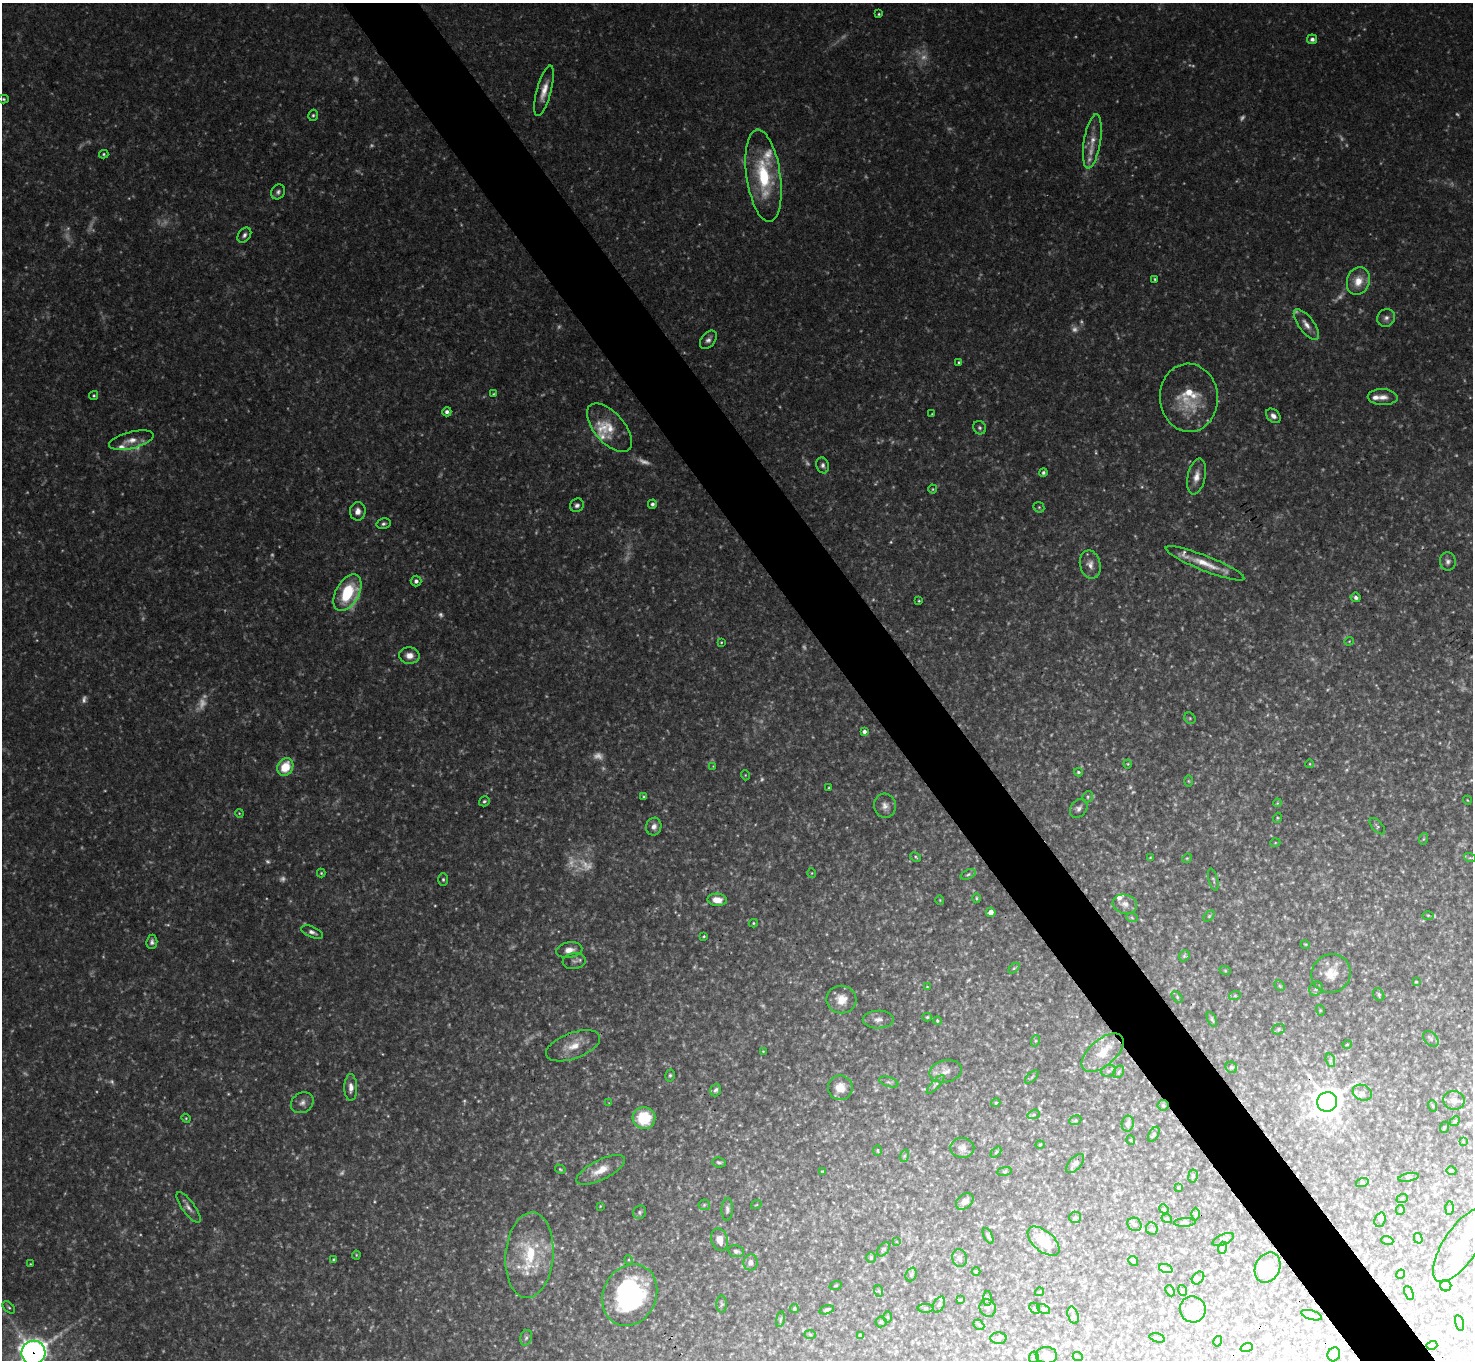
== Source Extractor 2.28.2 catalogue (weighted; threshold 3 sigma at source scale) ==
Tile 6 of 4 x 4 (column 2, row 2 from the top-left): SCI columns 1487-2957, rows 3034-4391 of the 5915 x 5917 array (HDU 1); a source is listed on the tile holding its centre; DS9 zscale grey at full resolution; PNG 1475 x 1362 px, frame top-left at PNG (2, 3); each listed source drawn as its Kron ellipse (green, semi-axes under 4 px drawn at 4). Shown black and unused: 5% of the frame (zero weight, under 3 of 4 exposures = <1% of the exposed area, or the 3 px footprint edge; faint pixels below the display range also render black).
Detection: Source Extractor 2.28.2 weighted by HDU 2 'WHT'; one run over the whole footprint, this tile lists its part. Background 0.133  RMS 0.0052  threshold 0.0235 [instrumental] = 3 sigma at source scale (4.5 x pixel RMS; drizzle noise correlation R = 1.50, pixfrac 1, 0.05/0.05 arcsec/px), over >= 5 px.
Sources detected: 332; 72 too faint to see at this stretch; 2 inside a brighter object's white glare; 1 long thin detection or spike segment (spike, bleed or trail) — neither listed nor drawn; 11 inside a brighter listed object's ellipse — not listed separately; the other 246 listed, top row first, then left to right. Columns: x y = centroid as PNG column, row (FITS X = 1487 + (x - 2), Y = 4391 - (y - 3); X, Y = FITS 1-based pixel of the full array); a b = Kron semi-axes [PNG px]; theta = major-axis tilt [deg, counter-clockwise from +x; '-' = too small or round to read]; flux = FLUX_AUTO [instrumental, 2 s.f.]
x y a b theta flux
879 14 3 3 - 0.65
1312 39 5 5 - 2
544 91 26 7 75 6.6
4 99 5 4 - 0.84
313 115 6 4 74 0.89
1092 141 27 8 81 7.2
104 154 4 3 - 0.72
763 176 46 17 -82 39
278 192 8 6 55 1.6
244 235 8 6 53 1.7
1155 279 4 3 - 0.65
1358 281 14 11 73 8.6
1386 318 9 8 - 2.7
1306 324 18 7 -53 4.8
708 340 10 6 50 2.3
959 362 4 3 - 0.86
493 394 4 3 - 0.56
94 395 4 4 - 0.75
1383 397 15 8 -3 4.2
1189 398 34 29 -85 25
447 412 4 4 - 1.7
932 414 3 2 - 0.4
1273 416 8 6 -44 2.4
610 428 29 15 -49 11
980 428 7 6 - 1.3
131 440 23 8 14 5.5
823 465 8 6 -72 1.7
1043 472 4 4 - 1.1
1196 477 18 9 77 5.5
933 489 4 4 - 0.52
652 504 5 4 - 1.4
577 505 7 6 - 1.8
1039 507 6 5 - 0.82
358 511 9 8 - 3.6
384 524 7 5 14 1.3
1448 561 9 8 - 2.2
1205 563 42 7 -22 11
1090 564 14 10 -78 4.3
416 581 5 5 - 2
347 593 20 11 61 29
1356 597 5 4 - 1.5
919 601 4 3 - 0.51
1349 641 4 4 - 0.47
721 642 3 3 - 0.5
409 656 10 8 -2 4.9
1190 718 6 5 - 0.84
864 732 4 4 - 1.8
1128 764 4 4 - 0.55
1310 764 4 3 - 0.41
713 766 3 3 - 0.32
285 767 9 7 57 14
1078 772 4 3 - 0.78
745 775 5 3 - 0.46
1188 781 6 4 -89 0.57
829 788 3 3 - 0.58
644 797 4 3 - 1.1
1088 797 6 5 - 0.86
1467 800 4 3 - 0.4
484 801 6 4 33 0.92
1277 803 4 3 - 0.5
885 806 12 11 - 3.7
1079 808 10 7 52 2.2
239 813 4 3 - 0.48
1277 818 5 3 - 0.51
1377 826 10 5 -48 1.2
654 827 9 7 72 2.9
1423 839 6 4 70 0.67
1275 843 5 3 - 0.49
916 857 6 4 -30 0.76
1150 858 3 2 - 0.38
1187 858 5 4 - 0.61
1470 858 6 3 -17 0.66
321 873 4 4 - 0.66
812 873 5 3 - 0.5
968 874 8 4 21 1.1
443 879 6 5 - 1
1213 880 11 4 -76 1.2
976 898 5 3 - 0.58
717 900 9 6 -3 6.8
940 900 5 3 - 0.42
1125 904 12 9 -13 3.6
991 912 5 4 - 3.6
1428 915 5 3 - 0.58
1209 916 6 4 45 0.7
1132 918 6 3 -20 0.68
753 923 4 4 - 0.64
312 932 11 5 -23 2.1
704 936 3 2 - 0.6
152 942 7 5 85 1.7
1305 944 5 3 - 0.45
569 950 13 7 10 4.6
1184 956 6 4 46 0.91
574 961 11 8 7 2.3
1014 968 6 4 44 0.69
1225 970 6 3 -20 0.55
1331 974 20 19 - 10
1416 982 3 3 - 0.52
1280 986 6 4 -45 0.75
927 987 4 4 - 0.44
1316 989 7 6 - 1.5
1235 995 6 4 19 0.69
1379 995 7 5 -61 1.1
1177 997 7 4 -47 0.75
841 999 15 14 - 8.1
1320 1010 5 3 - 0.47
927 1017 5 4 - 0.7
878 1019 15 9 1 3.7
1212 1020 8 4 -63 0.82
937 1021 4 4 - 0.77
1278 1029 6 5 - 0.84
1431 1039 9 6 -45 1.4
1035 1041 6 4 71 0.76
1347 1044 5 3 - 0.51
573 1046 28 13 21 11
763 1051 3 2 - 0.37
1102 1053 25 13 41 13
1330 1060 7 4 -73 1.2
1231 1067 6 5 - 1.1
945 1071 16 11 13 4.6
1108 1071 7 5 18 1.2
1119 1072 7 5 60 1
670 1075 6 4 74 0.94
1032 1077 8 3 45 0.75
889 1082 10 5 -18 1.3
935 1084 12 4 48 1.3
351 1087 13 6 -90 3.6
840 1088 12 12 - 7.2
716 1090 6 5 - 1.3
1362 1093 10 7 -23 2.3
1454 1100 10 9 - 3.7
1327 1102 10 10 - 750
302 1103 12 10 35 3.2
609 1103 4 4 - 0.41
996 1103 4 4 - 0.65
1163 1105 5 5 - 0.85
1433 1106 6 3 -71 0.62
1034 1114 6 4 18 0.98
186 1118 4 4 - 0.57
644 1118 11 11 - 25
1075 1120 6 4 21 0.75
1455 1121 5 4 - 0.64
1128 1123 8 6 80 2.1
1445 1127 6 3 69 0.54
1154 1134 8 4 60 1.1
1131 1140 5 3 - 0.45
1463 1141 3 3 - 0.36
1040 1145 4 4 - 0.52
962 1148 12 10 -1 3.2
878 1150 5 3 - 0.54
996 1152 6 4 46 0.69
904 1156 6 4 71 0.82
719 1162 7 5 -6 1.1
1075 1163 11 6 49 2.3
560 1169 5 3 - 0.65
601 1170 27 10 27 8.4
823 1171 3 2 - 0.42
1004 1171 7 4 8 0.79
1451 1171 5 4 - 0.89
1193 1176 6 4 81 1.1
1409 1177 10 3 10 0.7
1362 1183 6 4 18 0.73
1179 1187 4 3 - 0.43
1402 1199 6 3 20 0.62
965 1201 10 7 39 3.4
704 1205 6 5 - 0.9
756 1205 5 3 - 0.43
600 1206 3 3 - 0.38
188 1207 18 6 -53 3
1449 1208 7 4 89 0.94
727 1209 11 5 87 1.7
1164 1209 5 4 - 0.6
1400 1210 5 4 - 0.84
640 1212 7 6 - 1.2
1196 1214 6 4 90 0.73
1075 1217 6 5 - 0.77
1167 1219 5 3 - 0.49
1380 1220 7 5 70 1
1185 1222 10 4 3 0.97
1134 1224 7 6 - 1.6
1152 1229 6 5 - 1.1
988 1236 8 4 -64 1.1
1418 1238 5 4 - 1.1
1223 1239 11 5 25 1.4
720 1240 11 8 -76 4.9
1387 1240 6 4 -19 0.57
896 1241 4 3 - 0.48
1043 1241 19 10 -40 14
1461 1245 43 17 56 20
1222 1248 6 3 73 0.65
884 1249 8 5 53 1.1
736 1251 8 6 -9 1.5
356 1255 4 4 - 0.53
529 1255 43 24 85 35
871 1258 5 4 - 0.73
959 1258 9 7 -76 2
334 1260 4 4 - 0.92
629 1260 5 3 - 0.51
1133 1261 5 4 - 0.7
750 1262 8 7 - 2.7
30 1264 3 2 - 0.4
1267 1268 15 12 64 19
1166 1269 7 4 -19 1
976 1271 4 3 - 0.44
911 1274 7 5 68 0.96
1401 1274 4 3 - 1.9
1198 1278 7 5 46 1.1
836 1285 6 3 19 0.49
1446 1286 5 5 - 33
1182 1290 5 3 - 0.55
879 1291 6 4 -71 0.51
1170 1291 6 3 -66 0.72
1040 1292 4 2 - 0.44
1409 1293 7 3 -65 0.73
630 1295 32 26 64 94
988 1298 7 3 -90 0.84
960 1300 4 2 - 0.43
722 1304 8 5 90 0.99
939 1305 8 5 64 1.3
9 1307 7 4 -44 0.94
794 1308 4 4 - 0.85
925 1308 8 4 0 0.95
988 1308 9 8 - 1.6
1035 1308 6 4 -46 0.85
1043 1309 7 4 -27 0.88
1193 1309 13 13 - 11
827 1310 7 4 14 1
1073 1315 9 5 -73 1.6
1312 1315 10 4 -17 0.97
887 1317 6 4 -89 0.65
780 1319 8 4 81 0.93
881 1322 5 5 - 0.71
1459 1323 8 3 -77 0.71
979 1325 6 4 -43 0.82
810 1334 6 4 -2 0.7
860 1336 4 3 - 1.4
526 1338 8 6 72 1.3
998 1338 8 6 3 1.3
1157 1338 8 4 -13 0.95
1218 1341 5 3 - 0.47
1432 1345 5 3 - 0.49
1247 1347 6 4 18 0.83
33 1353 12 12 - 570
1334 1354 7 6 - 1.9
1046 1355 10 8 -4 4.7
1034 1357 6 5 - 0.68
1078 1357 5 3 - 0.48
Overlapping masked pixels (flux is a lower limit): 2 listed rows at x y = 763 176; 33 1353
Isophote crosses this tile's border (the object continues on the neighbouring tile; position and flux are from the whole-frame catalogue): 1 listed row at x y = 33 1353
Unlisted compact peaks at least as high as the median listed source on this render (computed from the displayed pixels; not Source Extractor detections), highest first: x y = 1456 455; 27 492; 374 1202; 478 1101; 1327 690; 1402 498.